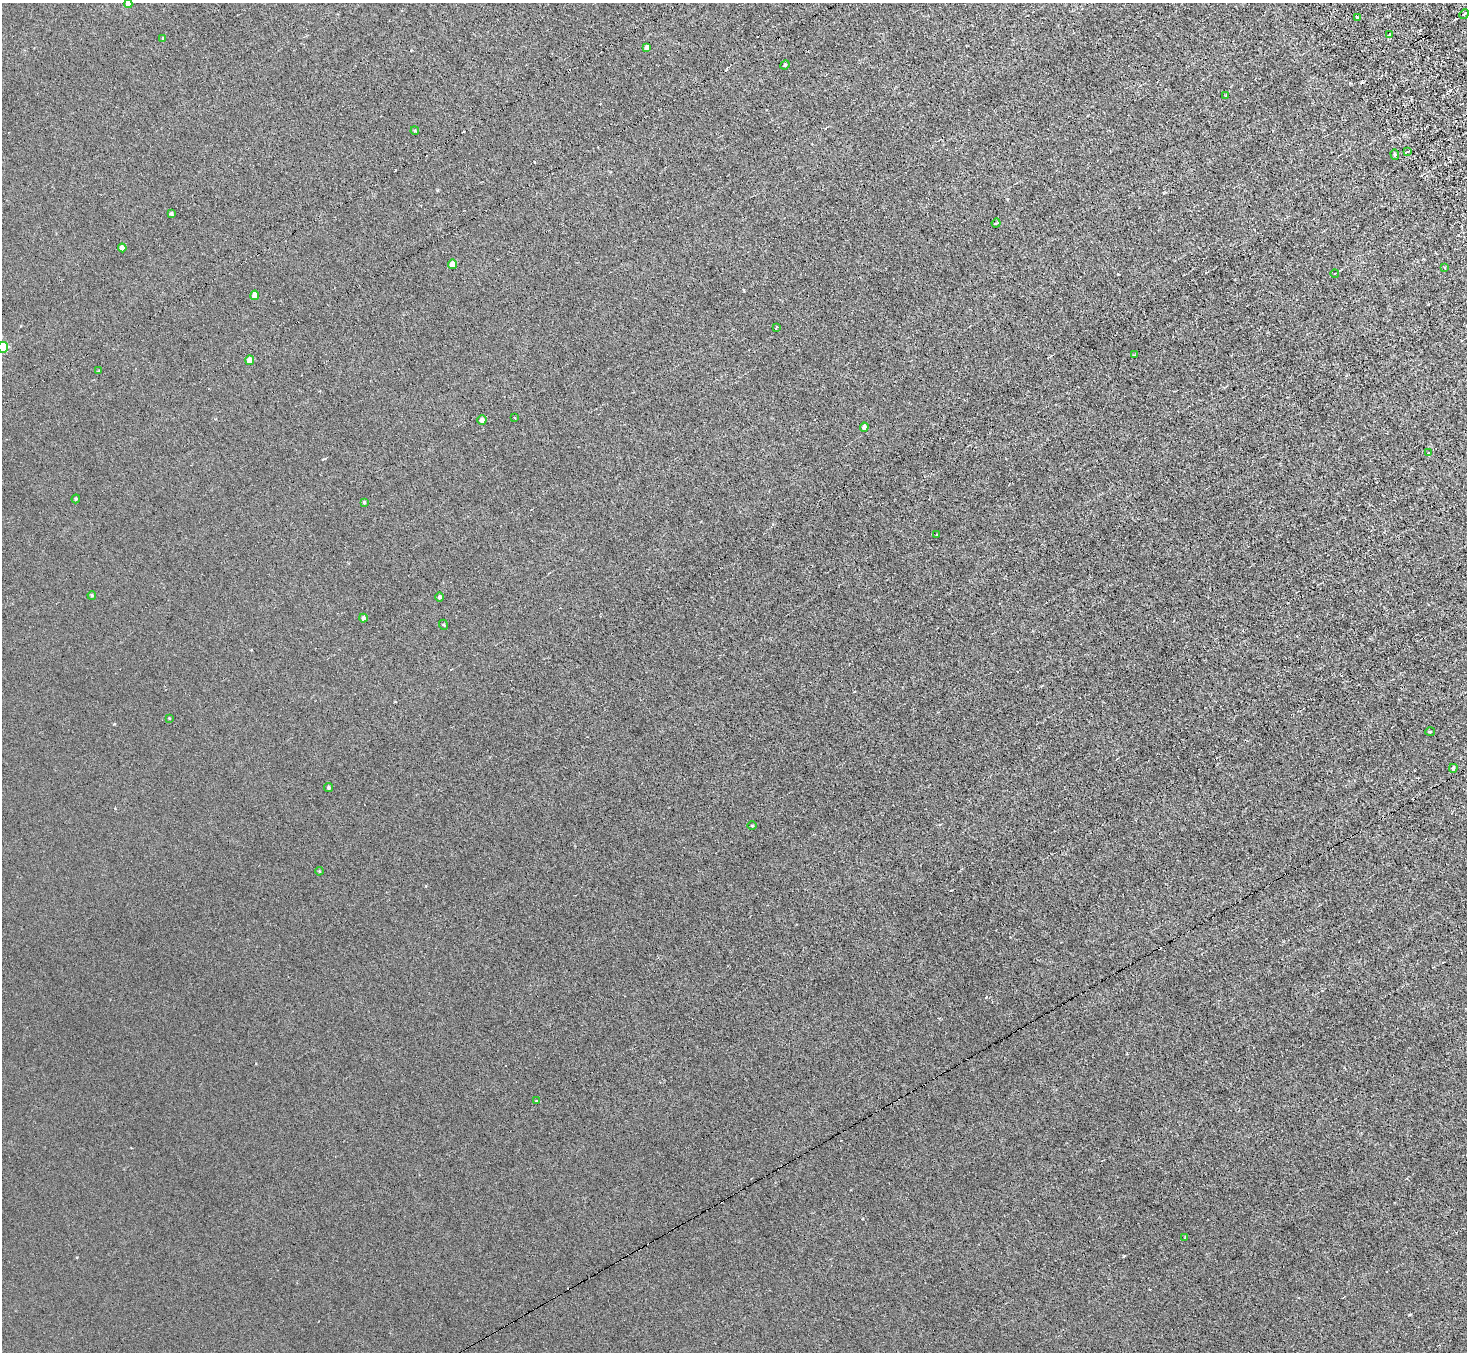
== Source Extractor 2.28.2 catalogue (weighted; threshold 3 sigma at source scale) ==
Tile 10 of 4 x 4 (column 2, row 3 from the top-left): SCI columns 1512-2976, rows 1677-3026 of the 5954 x 5912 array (HDU 1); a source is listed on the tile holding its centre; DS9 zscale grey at full resolution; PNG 1469 x 1354 px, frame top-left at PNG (2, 3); each listed source drawn as its Kron ellipse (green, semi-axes under 4 px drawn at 4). Shown black and unused: <1% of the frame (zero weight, under 3 of 6 exposures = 3% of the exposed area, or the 3 px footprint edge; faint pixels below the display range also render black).
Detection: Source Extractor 2.28.2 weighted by HDU 2 'WHT'; one run over the whole footprint, this tile lists its part. Background 0.00442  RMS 0.0026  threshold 0.0107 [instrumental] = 3 sigma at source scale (4.09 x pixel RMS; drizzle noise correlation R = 1.36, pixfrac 0.8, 0.05/0.05 arcsec/px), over >= 5 px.
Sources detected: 46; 4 cosmic-ray / hot-pixel residue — neither listed nor drawn; the other 42 listed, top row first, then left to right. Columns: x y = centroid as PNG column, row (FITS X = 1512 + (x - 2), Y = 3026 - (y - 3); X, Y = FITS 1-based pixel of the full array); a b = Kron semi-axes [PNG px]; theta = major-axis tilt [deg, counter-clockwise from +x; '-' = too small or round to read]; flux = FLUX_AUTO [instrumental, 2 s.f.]
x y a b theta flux
128 4 4 4 - 1
1464 14 5 2 - 0.24
1357 18 3 3 - 0.56
1390 34 2 2 - 0.2
163 38 3 3 - 0.2
647 47 4 3 - 0.67
785 65 5 4 - 0.27
1226 95 3 2 - 0.15
415 131 4 3 - 0.22
1407 152 4 2 - 0.22
1395 154 5 4 - 0.38
171 213 4 3 - 0.46
996 223 4 3 - 0.27
122 248 4 4 - 1.4
452 264 4 4 - 1.8
1445 268 4 3 - 0.25
1335 273 4 3 - 0.21
255 295 5 4 - 1.6
777 327 4 3 - 0.24
3 347 5 5 - 13
1134 355 4 3 - 0.24
250 360 5 4 - 2.4
99 371 3 3 - 0.19
515 418 3 2 - 0.18
482 420 4 4 - 0.84
864 427 4 4 - 1.1
1428 453 3 2 - 0.17
76 499 4 4 - 0.28
364 502 4 3 - 0.32
937 535 3 2 - 0.16
92 595 4 3 - 0.28
440 597 4 4 - 0.54
363 618 4 4 - 0.53
444 625 5 3 - 0.21
169 718 4 3 - 0.16
1430 731 5 3 - 0.25
1453 768 4 4 - 0.53
329 788 4 3 - 0.44
752 826 5 3 - 0.19
319 871 4 3 - 0.2
537 1101 3 2 - 0.26
1185 1238 2 2 - 0.22
Isophote crosses this tile's border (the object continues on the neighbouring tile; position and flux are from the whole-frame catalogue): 2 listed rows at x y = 128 4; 3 347